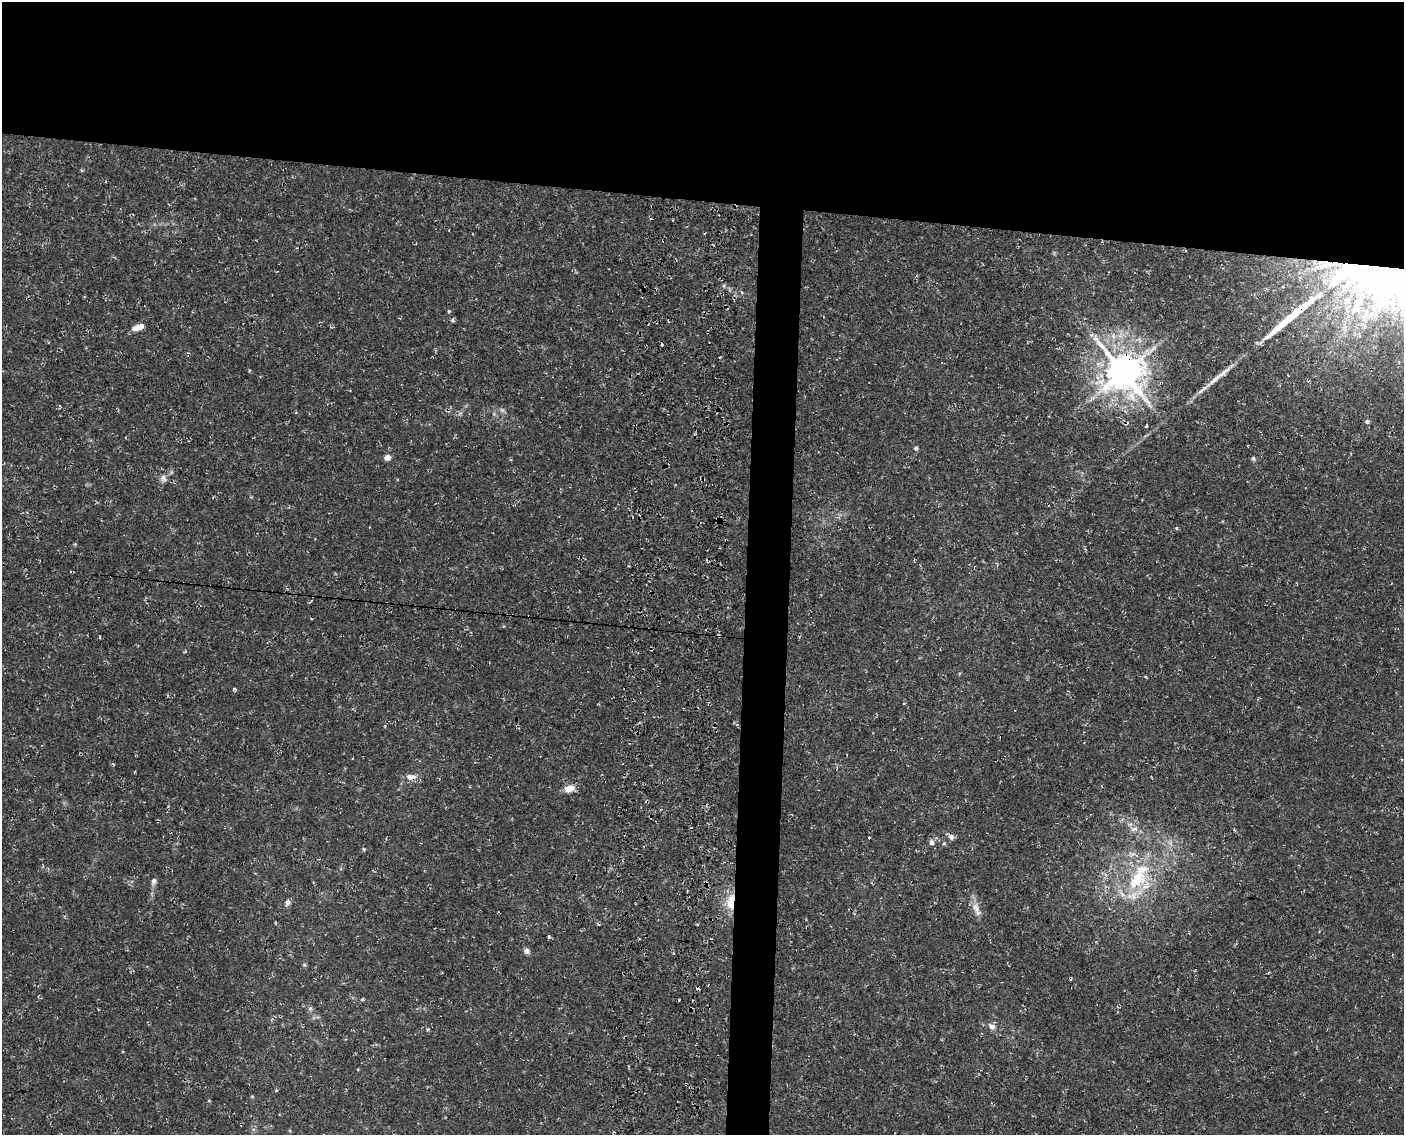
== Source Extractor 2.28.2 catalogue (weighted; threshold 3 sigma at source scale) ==
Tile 2 of 3 x 4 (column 2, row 1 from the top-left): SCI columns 1807-3208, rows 3403-4535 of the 4897 x 4553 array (HDU 1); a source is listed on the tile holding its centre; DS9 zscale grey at full resolution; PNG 1406 x 1137 px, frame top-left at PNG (2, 2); no overlay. Shown black and unused: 20% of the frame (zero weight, under 3 of 4 exposures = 5% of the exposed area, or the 3 px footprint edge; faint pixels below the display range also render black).
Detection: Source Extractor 2.28.2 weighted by HDU 2 'WHT'; one run over the whole footprint, this tile lists its part. Background 0.00483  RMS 0.0017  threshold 0.00758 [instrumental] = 3 sigma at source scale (4.5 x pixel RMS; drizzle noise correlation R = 1.50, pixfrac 1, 0.0396/0.0396 arcsec/px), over >= 5 px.
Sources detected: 51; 2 inside a brighter object's white glare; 7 cosmic-ray / hot-pixel residue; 1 long thin detection or spike segment (spike, bleed or trail) — not listed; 2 inside a brighter listed object's ellipse — not listed separately; the other 39 listed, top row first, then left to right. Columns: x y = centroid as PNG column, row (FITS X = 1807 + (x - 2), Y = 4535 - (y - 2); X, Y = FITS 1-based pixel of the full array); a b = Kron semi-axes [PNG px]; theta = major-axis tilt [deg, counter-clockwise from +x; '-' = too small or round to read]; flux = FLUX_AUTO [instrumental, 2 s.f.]
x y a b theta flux
1328 264 18 7 1 2.1
1382 270 51 37 73 100
1300 310 27 9 44 3.4
449 311 5 4 - 0.16
138 327 12 6 16 1.6
1091 335 6 4 33 0.29
662 345 3 3 - 0.19
720 357 3 2 - 0.16
1123 372 11 10 - 450
1215 379 25 6 45 1.7
1367 421 5 4 - 0.43
1126 423 5 3 - 0.52
1146 426 3 3 - 0.69
916 448 5 4 - 0.27
387 457 6 6 - 0.97
1253 458 6 4 -77 0.3
163 478 10 6 -70 0.62
1176 528 5 3 - 0.17
75 544 4 4 - 0.17
99 637 3 2 - 0.15
235 689 5 3 - 0.25
409 777 10 7 -32 0.75
569 789 12 8 13 1.6
1134 829 11 5 11 0.66
869 837 3 2 - 0.18
951 837 8 6 -50 0.55
931 842 6 5 - 0.64
364 849 5 3 - 0.2
1138 878 35 20 51 9.3
154 881 9 6 76 0.52
288 902 7 6 - 0.55
731 902 20 9 83 3
976 908 16 8 -67 1.3
526 951 7 6 - 0.62
304 965 6 3 17 0.18
362 999 4 4 - 0.17
992 1026 11 7 -33 0.78
428 1029 4 3 - 0.17
276 1090 4 4 - 0.14
Overlapping masked pixels (flux is a lower limit): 6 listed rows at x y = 1328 264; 1382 270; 1300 310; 1123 372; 1126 423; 731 902
Unlisted compact peaks at least as high as the median listed source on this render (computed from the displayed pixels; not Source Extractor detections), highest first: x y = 549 937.